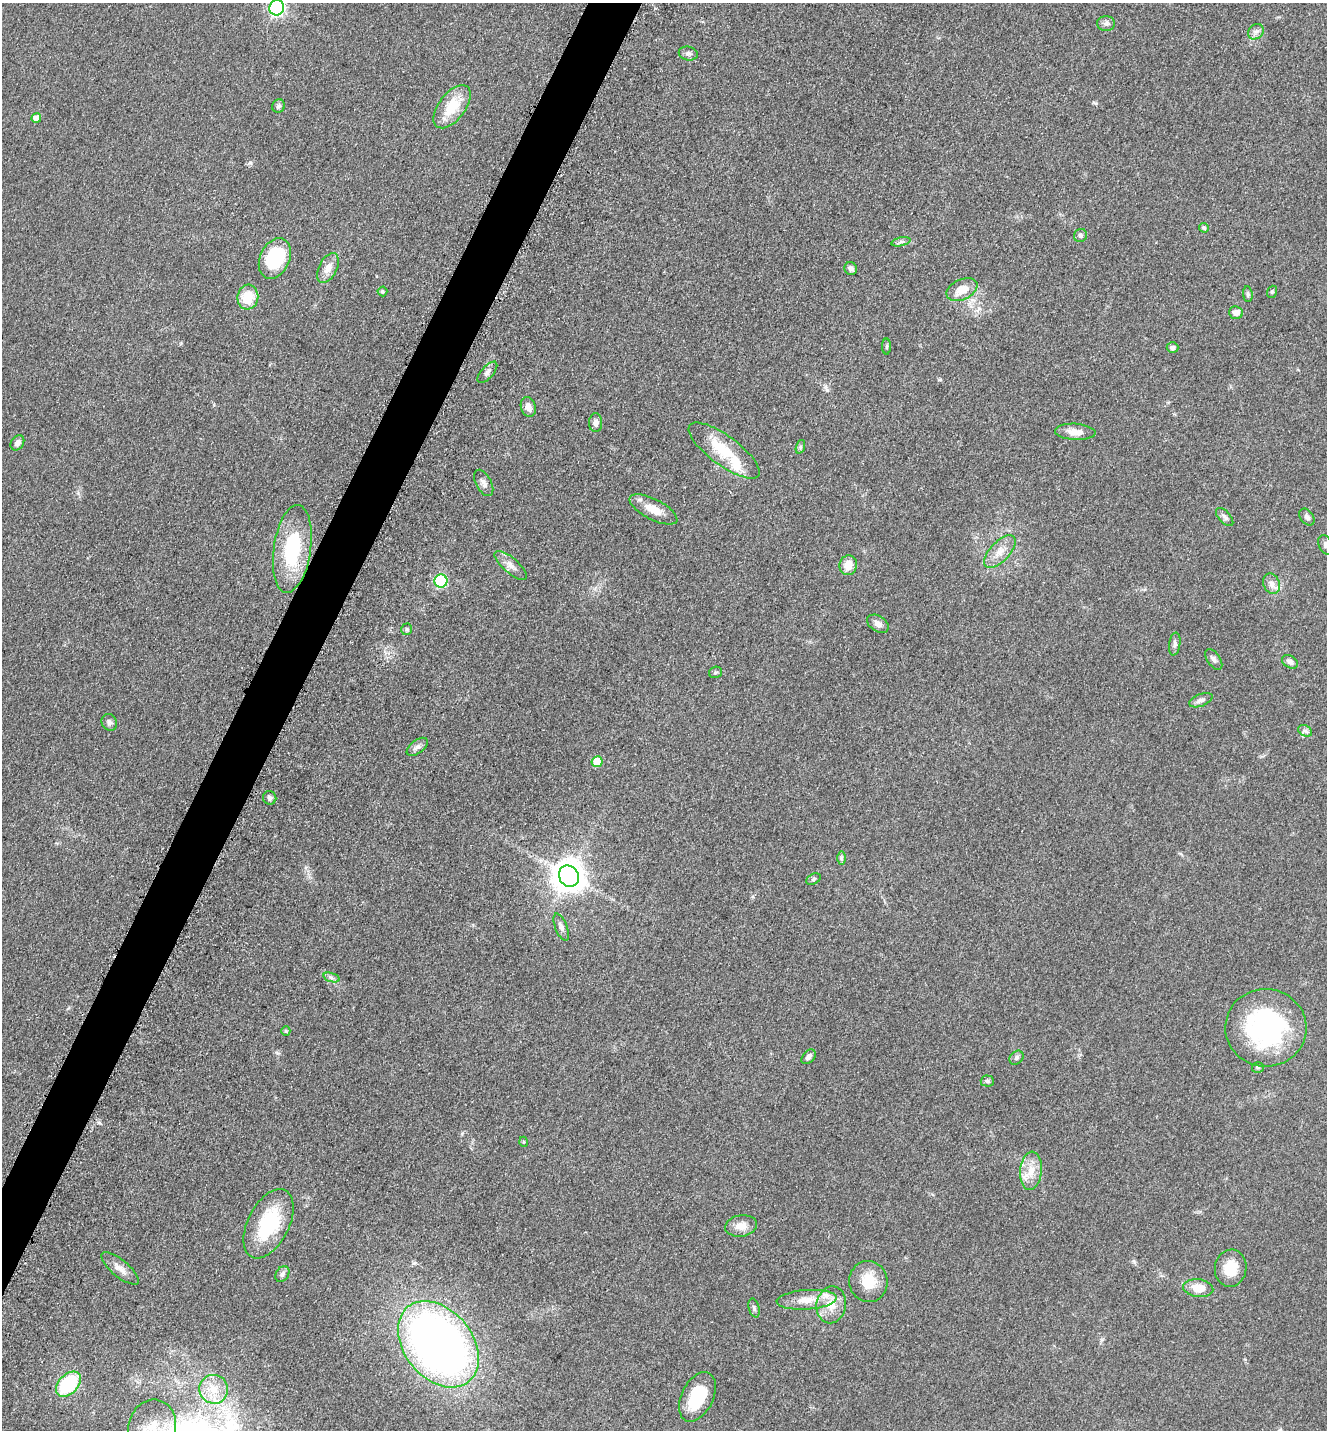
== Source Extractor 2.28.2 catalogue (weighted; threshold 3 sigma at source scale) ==
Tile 7 of 4 x 4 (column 3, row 2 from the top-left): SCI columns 2949-4273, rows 2899-4326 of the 5806 x 5774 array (HDU 1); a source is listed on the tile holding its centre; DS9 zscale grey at full resolution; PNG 1329 x 1432 px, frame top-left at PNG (2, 3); each listed source drawn as its Kron ellipse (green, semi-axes under 4 px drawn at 4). Shown black and unused: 3% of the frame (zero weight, under 3 of 5 exposures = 4% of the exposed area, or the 3 px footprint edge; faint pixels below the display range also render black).
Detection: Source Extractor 2.28.2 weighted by HDU 2 'WHT'; one run over the whole footprint, this tile lists its part. Background 0.0644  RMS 0.006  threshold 0.0269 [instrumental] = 3 sigma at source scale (4.5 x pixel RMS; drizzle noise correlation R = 1.50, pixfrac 1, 0.05/0.05 arcsec/px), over >= 5 px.
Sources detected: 81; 2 inside a brighter listed object's ellipse — not listed separately; the other 79 listed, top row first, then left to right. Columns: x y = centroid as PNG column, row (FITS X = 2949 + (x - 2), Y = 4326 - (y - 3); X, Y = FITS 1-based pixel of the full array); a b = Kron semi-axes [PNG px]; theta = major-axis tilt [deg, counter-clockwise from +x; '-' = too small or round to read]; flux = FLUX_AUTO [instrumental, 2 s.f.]
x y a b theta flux
277 8 8 7 - 130
1106 23 9 7 0 2
1256 32 8 7 - 2.4
688 54 9 6 -13 2.2
279 106 7 6 - 1.5
452 107 25 13 53 18
36 118 5 5 - 6.4
1204 228 5 4 - 1.1
1080 235 7 6 - 1.7
901 242 10 4 13 1.6
275 258 21 14 65 38
328 268 16 9 63 5.9
851 268 6 6 - 2.1
962 290 16 10 25 9.4
382 291 5 5 - 0.84
1272 292 6 5 - 0.9
1248 294 8 4 -84 1.2
248 297 12 10 82 14
1236 313 7 6 - 3.8
887 347 8 4 90 0.92
1172 348 6 5 - 2.3
487 372 13 6 49 2.4
528 407 10 7 -72 3.9
596 423 9 6 90 2.9
1075 432 20 8 -3 5.9
17 443 8 6 55 2.7
800 447 7 4 72 1.2
724 451 43 14 -36 24
484 483 14 7 -61 2.8
653 509 26 10 -27 8.4
1225 517 11 5 -48 1.8
1307 517 9 6 -53 1.7
1326 545 10 7 -63 2.1
292 549 44 18 82 47
1000 552 20 9 47 7.3
510 565 20 7 -41 4.6
848 565 10 8 76 7.2
441 581 6 6 - 50
1272 584 10 8 -67 3.7
878 624 12 7 -31 3.4
407 629 6 5 - 1.1
1175 644 11 5 82 2
1214 659 12 6 -55 2
1290 662 8 6 -30 2.4
715 672 6 5 - 1.1
1201 700 12 6 22 2.4
109 722 8 7 - 2.1
1305 731 7 5 -31 1.5
417 747 12 6 37 2.5
597 762 5 5 - 16
270 798 7 6 - 1.7
841 858 7 4 90 1.1
569 876 11 9 -58 1100
814 879 7 5 28 1.2
561 927 14 6 -68 2.6
331 978 8 4 -19 1.4
1266 1028 40 38 -4 100
286 1031 5 4 - 0.73
809 1057 8 5 46 2.2
1016 1058 8 6 46 1.5
1258 1067 6 5 - 1.2
987 1081 6 5 - 1.3
524 1142 5 3 - 0.47
1031 1171 19 11 84 9.1
269 1224 37 20 63 39
741 1226 16 10 9 6.3
120 1268 23 8 -39 5.3
1231 1268 19 16 81 12
282 1274 8 6 57 1.9
868 1281 20 19 - 15
1198 1288 15 9 -7 10
807 1300 30 10 4 11
831 1305 18 14 79 10
754 1308 9 5 -75 1.4
438 1344 48 34 -51 430
68 1384 15 9 47 43
214 1389 14 14 - 10
697 1397 26 16 64 25
152 1427 27 23 77 21
Isophote crosses this tile's border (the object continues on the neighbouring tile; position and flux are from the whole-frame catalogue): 3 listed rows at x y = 277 8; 1326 545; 152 1427